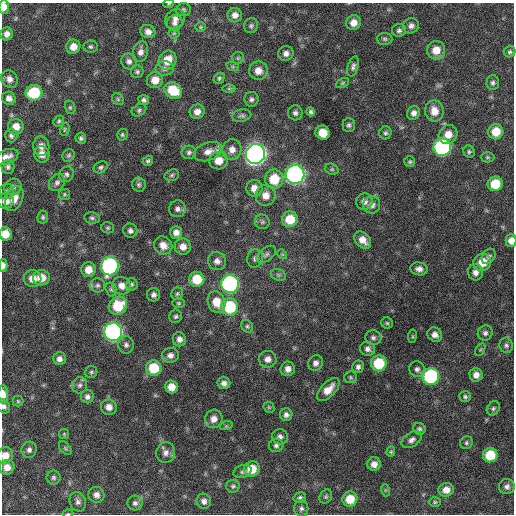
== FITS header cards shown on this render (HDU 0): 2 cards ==
NAXIS1  =                  512 / Axis length
NAXIS2  =                  512 / Axis length

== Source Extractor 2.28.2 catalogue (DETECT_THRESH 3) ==
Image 512 x 512 px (HDU 0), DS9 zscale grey, 1 PNG px = 1 image px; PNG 516 x 516 px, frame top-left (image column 1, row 512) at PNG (2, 3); each listed source drawn as its Kron ellipse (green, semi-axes under 4 px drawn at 4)
Background 357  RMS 20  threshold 59.4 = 3 sigma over >= 5 px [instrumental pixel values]
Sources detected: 204; all 204 listed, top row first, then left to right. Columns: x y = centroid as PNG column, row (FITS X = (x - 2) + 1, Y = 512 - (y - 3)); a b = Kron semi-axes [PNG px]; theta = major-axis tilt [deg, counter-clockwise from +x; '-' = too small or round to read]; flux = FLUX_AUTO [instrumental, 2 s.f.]
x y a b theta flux
169 4 5 3 - 1400
4 7 7 5 87 12000
183 10 7 6 - 2800
235 15 7 7 - 7800
175 19 11 9 42 7300
175 23 8 7 - 5300
354 23 7 7 - 12000
251 26 7 7 - 3300
411 26 8 7 - 5200
201 27 5 5 - 1800
399 30 7 6 - 3600
148 32 7 6 - 7400
174 33 5 5 - 2000
7 34 6 6 - 7200
385 39 8 6 -2 2900
73 47 7 7 - 12000
91 47 7 6 - 2700
436 50 9 9 - 18000
140 52 10 7 75 7400
510 52 6 5 - 2800
286 53 8 7 - 6400
238 58 6 6 - 2400
167 60 10 8 57 22000
129 61 8 7 - 5200
353 66 10 5 74 4200
233 67 6 4 -19 2200
165 68 9 7 1 4300
258 71 9 9 - 12000
137 72 6 6 - 2900
219 78 6 4 48 2500
9 79 9 8 - 7500
155 80 8 8 - 16000
343 83 7 4 28 2000
493 83 7 6 - 3700
229 89 6 4 1 2000
173 90 9 7 -32 39000
34 93 8 7 - 63000
9 98 7 6 - 7100
118 99 6 5 - 2400
251 99 7 7 - 4200
144 100 5 5 - 3600
70 107 7 5 -74 2300
139 110 8 6 31 3000
434 111 10 9 - 17000
197 112 7 7 - 8500
311 112 4 4 - 2700
295 113 7 7 - 4300
414 113 7 6 - 6100
242 116 9 6 9 3600
59 121 6 4 53 2300
349 125 7 6 - 3300
16 127 8 7 - 15000
65 129 7 4 73 2000
496 132 7 7 - 24000
323 133 7 7 - 22000
385 133 6 6 - 3000
448 134 10 9 - 15000
122 135 6 5 - 2400
11 136 7 6 - 4100
81 138 5 5 - 2900
41 146 10 8 -83 8500
442 147 9 8 - 240000
232 150 10 9 - 10000
189 152 7 6 - 3500
208 152 14 9 19 12000
469 152 6 5 - 2500
42 154 8 7 - 11000
255 154 10 9 - 910000
69 155 7 6 - 2600
7 157 12 7 20 10000
487 157 7 5 0 2300
148 161 5 4 - 2600
219 161 9 9 - 17000
410 162 6 5 - 2400
8 167 7 6 - 3600
101 167 7 5 27 3000
332 169 7 5 -19 2200
66 174 8 7 - 3800
295 174 9 9 - 510000
172 175 7 5 18 2700
274 179 10 9 - 37000
57 183 9 7 53 4300
495 184 7 7 - 33000
139 185 7 7 - 3300
13 187 9 8 - 5100
254 188 8 8 - 12000
6 192 8 7 - 3800
64 194 5 5 - 2000
266 195 10 10 - 13000
14 199 13 8 67 14000
6 201 8 7 - 9900
364 201 8 8 - 7500
372 205 8 8 - 7200
177 209 8 8 - 5500
43 217 6 5 - 2500
92 218 8 5 -11 3200
290 219 8 7 - 30000
262 222 7 7 - 3300
108 228 6 5 - 2200
130 231 7 7 - 4700
176 232 6 6 - 7900
5 234 7 6 - 17000
363 240 10 7 -46 13000
511 241 6 5 - 8900
163 245 9 8 - 12000
183 247 8 8 - 11000
266 254 11 6 39 5000
282 254 5 4 - 1600
489 256 8 6 53 3800
255 258 9 8 - 5800
217 261 9 9 - 7100
482 262 9 8 - 23000
3 265 6 4 89 6500
110 266 9 8 - 250000
419 269 8 6 -7 6800
88 270 7 7 - 15000
475 272 8 7 - 7100
278 275 8 5 -21 2900
33 278 9 8 - 13000
41 278 8 7 - 18000
197 279 7 7 - 31000
132 284 6 5 - 2700
230 284 9 9 - 330000
98 285 7 7 - 3700
122 286 9 8 - 10000
111 289 7 5 -73 2500
177 294 6 5 - 2500
154 295 6 6 - 4600
216 302 11 8 -73 21000
179 303 6 5 - 2200
118 306 9 8 - 43000
230 307 8 8 - 75000
176 316 7 6 - 2900
387 323 6 5 - 2200
247 326 6 5 - 2600
113 332 9 9 - 440000
485 333 7 7 - 4200
435 335 8 6 -44 7200
412 336 7 3 82 1600
373 338 8 7 - 4100
179 339 7 6 - 6300
126 345 8 7 - 4600
506 345 8 6 -82 3600
368 349 7 7 - 5500
480 350 7 4 58 1500
170 355 8 7 - 6500
59 359 6 6 - 6200
268 359 9 8 - 8300
316 363 8 7 - 5800
379 363 8 8 - 52000
358 367 6 5 - 4200
154 368 8 8 - 41000
288 369 7 7 - 8000
417 369 8 7 - 4700
91 372 6 6 - 2600
476 375 7 6 - 8400
431 376 8 8 - 160000
350 377 6 6 - 2400
224 383 6 6 - 6200
80 385 8 7 - 4700
171 387 6 6 - 15000
328 389 14 7 46 15000
3 394 9 5 -90 13000
87 397 6 6 - 4800
465 397 6 5 - 2700
18 401 5 5 - 2000
4 406 7 6 - 4300
109 407 8 7 - 8900
269 407 6 5 - 1700
493 408 7 6 - 3000
286 415 6 6 - 4600
214 419 9 8 - 10000
226 426 6 4 18 1800
419 429 6 5 - 2900
64 434 5 5 - 1600
280 437 8 7 - 5400
412 440 11 7 34 5700
466 443 6 6 - 2600
276 445 7 6 - 3900
65 448 8 5 -49 2400
29 450 8 7 - 4900
391 452 5 4 - 1700
166 453 10 9 - 7700
490 455 7 7 - 39000
5 456 8 8 - 13000
374 464 7 6 - 9000
7 467 7 7 - 11000
252 469 8 7 - 26000
242 472 9 6 17 3900
53 478 7 7 - 3300
233 486 6 6 - 2800
507 487 8 7 - 5300
385 490 6 4 -72 1600
446 490 7 6 - 12000
96 495 8 7 - 7300
326 496 7 6 - 2600
300 498 6 5 - 2900
350 499 7 7 - 25000
204 501 7 7 - 5800
78 502 10 8 -70 5500
435 502 6 5 - 2000
135 503 7 7 - 4800
301 509 8 7 - 4100
68 514 5 3 - 1400
At the frame edge (FLAGS 8, measured only in part): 10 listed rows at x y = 169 4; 4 7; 7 157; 5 234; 511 241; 3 265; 3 394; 4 406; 5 456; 68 514